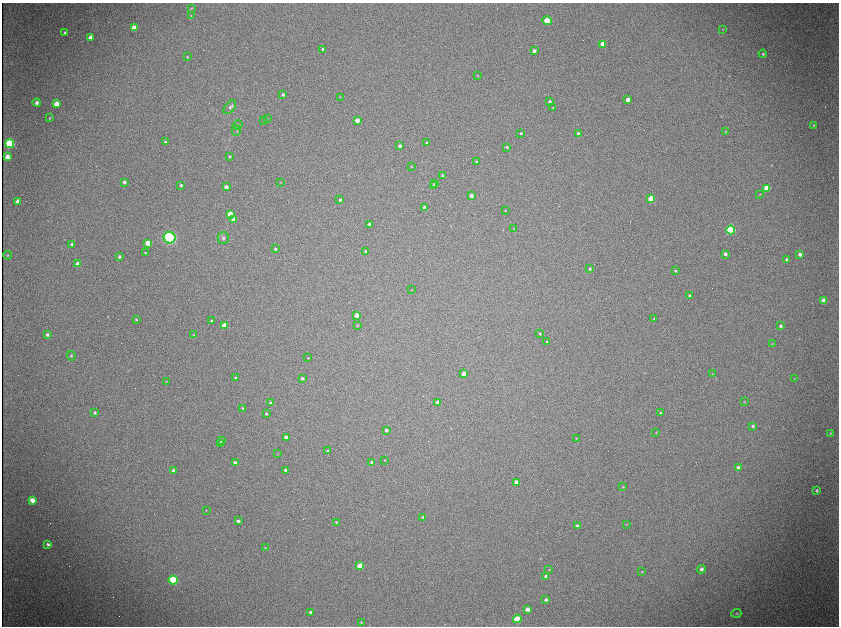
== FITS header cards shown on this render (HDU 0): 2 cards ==
NAXIS1  =                 1674 /fastest changing axis
NAXIS2  =                 1248 /next to fastest changing axis

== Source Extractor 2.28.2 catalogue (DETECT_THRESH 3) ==
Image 1674 x 1248 px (HDU 0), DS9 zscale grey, zoomed out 1/2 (1 PNG px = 2 x 2 image px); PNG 841 x 628 px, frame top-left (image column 2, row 1247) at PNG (2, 3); each listed source drawn as its Kron ellipse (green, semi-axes under 4 px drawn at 4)
Background 9830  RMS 82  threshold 246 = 3 sigma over >= 5 px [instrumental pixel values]
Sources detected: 174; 29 cannot appear on this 1/2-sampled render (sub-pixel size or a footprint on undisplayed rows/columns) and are neither listed nor drawn; the other 145 listed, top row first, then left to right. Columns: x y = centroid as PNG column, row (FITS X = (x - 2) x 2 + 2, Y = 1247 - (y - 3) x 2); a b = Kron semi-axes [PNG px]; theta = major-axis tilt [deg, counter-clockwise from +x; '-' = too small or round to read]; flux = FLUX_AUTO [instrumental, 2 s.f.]
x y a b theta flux
191 8 3 3 - 1.2e+04
191 15 3 2 - 8.7e+03
547 21 5 4 - 4.1e+05
134 28 4 3 - 2.2e+05
722 29 3 2 - 6.7e+03
65 33 3 3 - 3.1e+04
91 37 3 3 - 9.1e+04
603 44 3 3 - 1.9e+05
323 49 3 3 - 3.4e+04
534 51 3 3 - 6.5e+04
763 54 4 4 - 2.2e+04
187 57 3 2 - 1.4e+04
478 75 3 3 - 8.6e+03
283 95 3 3 - 3.2e+04
340 97 3 2 - 6.7e+03
628 100 3 3 - 1.6e+05
550 101 4 3 - 2.7e+04
37 103 4 3 - 5.1e+04
57 104 4 4 - 1.9e+05
230 107 8 4 49 4.3e+04
553 108 3 2 - 9.2e+03
50 118 4 3 - 1.5e+04
267 119 3 2 - 8.8e+03
357 120 3 3 - 1.4e+05
264 121 3 3 - 9.3e+03
237 125 5 4 - 2.3e+04
813 125 4 2 - 1.3e+04
237 131 5 3 - 1.8e+04
726 132 4 3 - 1.2e+04
521 133 3 3 - 1.5e+04
578 134 3 3 - 5.2e+04
165 142 3 3 - 2.6e+04
427 142 3 3 - 2.4e+04
10 144 4 4 - 1.9e+06
400 146 3 3 - 6.1e+04
507 147 3 3 - 2.2e+04
7 157 4 3 - 1.3e+05
230 157 3 3 - 1.6e+04
476 162 3 3 - 1.5e+04
411 166 3 3 - 8.8e+03
443 175 3 3 - 2.2e+04
124 182 3 3 - 4.3e+04
280 182 3 2 - 9.0e+03
435 183 3 3 - 2.1e+04
181 185 3 3 - 3.4e+04
433 186 3 3 - 2.6e+04
226 187 3 3 - 8.3e+04
766 188 4 4 - 3.9e+05
760 194 3 2 - 7.0e+03
471 196 3 3 - 1.1e+05
651 199 4 4 - 5.7e+05
340 200 3 3 - 3.4e+04
18 201 4 3 - 7.9e+04
424 208 3 3 - 1.5e+05
505 210 3 2 - 9.2e+03
230 214 3 3 - 3.1e+05
234 219 3 3 - 2.5e+05
369 224 3 3 - 4.9e+04
514 229 3 3 - 1.0e+04
731 230 4 4 - 1.9e+06
170 238 6 6 - 4.4e+06
223 238 6 5 - 4.5e+04
148 243 3 3 - 2.5e+05
72 244 3 3 - 3.0e+04
275 249 3 3 - 2.1e+04
366 251 3 3 - 3.6e+04
145 253 2 2 - 9.6e+03
725 254 3 3 - 4.8e+04
800 254 4 3 - 4.5e+04
8 255 4 3 - 1.7e+04
119 257 3 3 - 3.8e+04
787 260 4 3 - 3.3e+04
77 264 3 3 - 7.8e+04
590 269 3 3 - 2.5e+04
675 271 4 3 - 2.0e+04
412 290 3 2 - 7.2e+03
689 295 3 3 - 2.5e+04
824 301 4 4 - 2.8e+05
357 315 3 3 - 9.8e+04
136 319 4 3 - 2.0e+04
654 319 3 2 - 1.3e+04
212 321 3 2 - 2.3e+04
358 325 3 3 - 1.0e+04
224 326 3 3 - 3.3e+05
780 326 3 3 - 3.1e+04
540 334 3 2 - 1.7e+04
47 335 4 3 - 4.1e+04
194 335 3 2 - 9.1e+03
547 342 3 3 - 1.5e+04
772 344 3 3 - 1.3e+04
71 356 4 4 - 2.2e+04
308 358 3 2 - 1.0e+04
464 374 3 3 - 1.3e+05
712 374 3 2 - 8.9e+03
236 378 3 3 - 3.3e+04
302 378 3 3 - 4.2e+04
794 379 3 2 - 7.3e+03
166 381 3 3 - 1.0e+04
438 402 3 3 - 9.3e+04
744 402 3 3 - 9.4e+03
270 403 3 3 - 2.7e+04
243 408 3 3 - 1.6e+04
95 412 3 3 - 2.8e+04
660 413 3 3 - 1.8e+04
266 414 3 3 - 2.5e+04
753 426 3 3 - 2.2e+04
386 430 3 3 - 4.9e+04
656 432 3 3 - 1.0e+04
830 433 4 3 - 1.4e+04
286 437 3 3 - 7.3e+04
576 438 3 2 - 6.7e+03
222 440 4 3 - 4.5e+04
220 443 4 3 - 2.7e+04
328 451 3 3 - 3.9e+04
277 454 3 2 - 8.8e+03
384 460 2 2 - 8.3e+03
372 462 3 2 - 3.9e+04
235 463 3 3 - 3.7e+04
738 468 4 3 - 7.0e+04
173 470 4 3 - 3.3e+04
286 470 3 3 - 6.6e+04
517 482 3 3 - 1.6e+05
623 487 4 3 - 1.6e+04
817 490 3 3 - 2.4e+04
32 500 4 3 - 1.6e+05
206 510 3 3 - 9.9e+03
423 517 3 3 - 2.1e+04
238 521 4 3 - 4.5e+04
336 522 3 3 - 1.6e+04
626 524 3 2 - 9.7e+03
577 526 4 3 - 2.9e+04
48 544 4 3 - 3.3e+04
265 548 3 3 - 1.1e+04
360 566 4 3 - 5.1e+05
701 569 4 3 - 4.1e+04
549 570 3 2 - 9.2e+03
642 572 3 3 - 9.9e+03
546 576 4 3 - 5.7e+04
173 580 4 4 - 1.9e+06
546 600 4 3 - 3.6e+04
527 609 3 3 - 1.0e+05
310 612 4 3 - 3.2e+04
736 613 5 3 - 1.2e+04
517 619 4 3 - 7.4e+05
361 622 4 3 - 1.4e+04
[29 sub-pixel or undisplayed-footprint detections neither listed nor drawn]